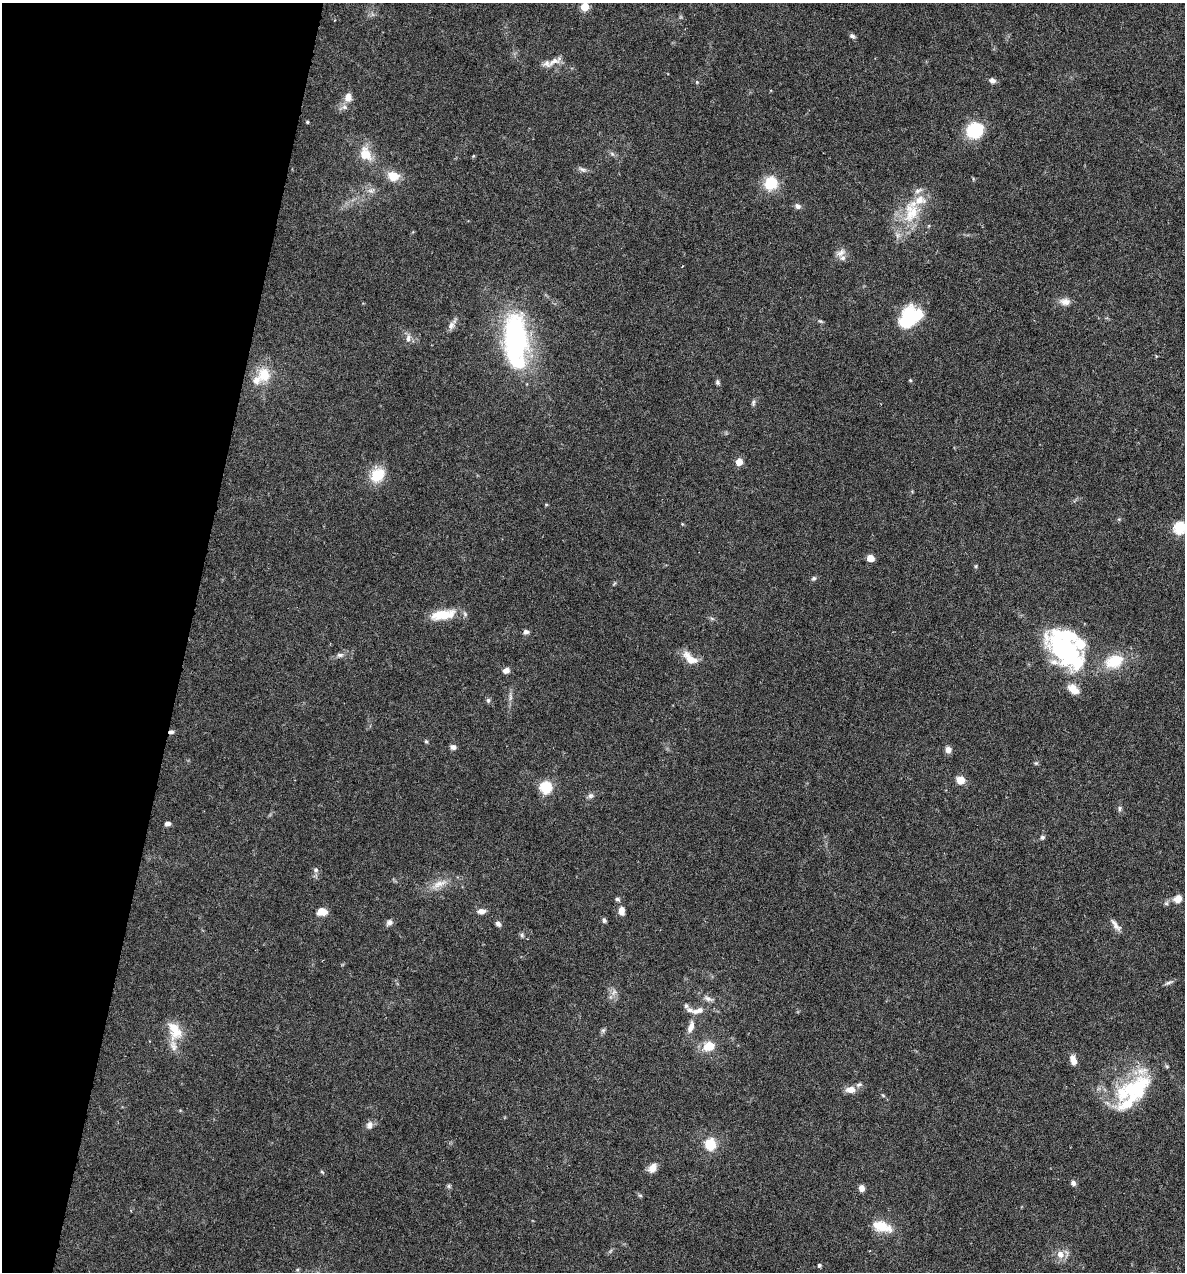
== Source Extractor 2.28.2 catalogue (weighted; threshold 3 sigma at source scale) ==
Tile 9 of 4 x 4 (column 1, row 3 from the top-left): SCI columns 123-1305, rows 1271-2540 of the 5097 x 5080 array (HDU 1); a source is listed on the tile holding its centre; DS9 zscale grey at full resolution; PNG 1187 x 1274 px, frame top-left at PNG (2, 3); no overlay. Shown black and unused: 16% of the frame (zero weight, under 4 of 7 exposures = <1% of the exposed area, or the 3 px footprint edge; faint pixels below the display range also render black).
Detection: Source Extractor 2.28.2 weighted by HDU 2 'WHT'; one run over the whole footprint, this tile lists its part. Background 0.111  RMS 0.0036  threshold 0.0147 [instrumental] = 3 sigma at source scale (4.09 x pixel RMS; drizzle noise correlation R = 1.36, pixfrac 0.8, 0.05/0.05 arcsec/px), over >= 5 px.
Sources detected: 106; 2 inside a brighter object's white glare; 1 cosmic-ray / hot-pixel residue — not listed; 12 inside a brighter listed object's ellipse — not listed separately; the other 91 listed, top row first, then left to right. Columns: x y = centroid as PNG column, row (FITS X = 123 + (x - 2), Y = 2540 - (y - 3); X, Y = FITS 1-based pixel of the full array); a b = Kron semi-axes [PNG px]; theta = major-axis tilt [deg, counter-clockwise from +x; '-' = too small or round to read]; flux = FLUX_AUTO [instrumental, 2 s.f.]
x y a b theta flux
585 7 5 5 - 11
852 36 8 6 -28 0.86
554 61 22 9 25 3.3
992 81 8 6 -19 1.4
697 82 5 4 - 0.38
348 97 10 8 82 2.8
307 122 4 3 - 0.46
975 130 19 17 38 12
366 154 21 14 -58 6.2
612 154 7 4 -45 0.74
583 170 11 5 -28 1.1
393 176 11 9 -17 5.9
771 183 10 10 - 12
370 191 7 5 -1 1
798 206 8 6 -34 1.2
911 213 34 21 82 14
841 253 14 8 39 2
1065 302 14 9 -8 2.4
820 321 7 4 -43 0.51
904 322 15 8 72 24
451 325 11 8 59 1.7
408 338 12 6 89 1.5
516 340 64 25 -88 56
264 375 18 16 -88 7.7
910 380 4 4 - 0.37
717 382 7 5 -79 0.68
753 403 10 4 85 0.72
739 462 5 5 - 5.3
377 475 20 17 53 7.5
546 505 5 3 - 0.34
1119 519 6 4 17 0.42
682 524 4 4 - 0.32
1179 528 6 6 - 34
870 558 5 5 - 6.7
976 566 5 4 - 0.37
814 578 7 6 - 0.7
441 615 28 13 10 8.1
526 632 7 5 -11 0.99
1065 651 54 26 -43 49
340 655 10 6 7 1.1
690 659 20 10 -43 4.9
1114 661 24 15 17 11
506 670 7 6 - 1.8
1073 689 15 10 -38 3.7
488 700 7 5 -90 0.7
426 742 5 4 - 0.48
453 747 8 6 -20 1.2
948 750 7 6 - 1.9
1036 763 6 5 - 0.51
961 780 8 8 - 3.8
546 787 6 6 - 29
591 796 9 7 43 1
1120 808 7 5 74 0.69
167 824 7 5 7 1.1
1042 837 7 5 31 0.74
316 870 8 6 -16 0.82
439 884 25 8 22 4.3
617 899 7 5 -15 0.64
1178 899 10 8 32 2.9
622 910 10 7 -83 2.4
481 911 10 6 -4 1.7
322 912 10 7 1 3.7
604 920 6 5 - 0.78
389 922 9 7 13 1.2
498 924 6 5 - 1.2
1116 925 19 6 -51 1.9
522 935 6 5 - 0.65
1168 983 12 4 22 0.9
614 992 10 5 54 1.2
708 998 12 6 -21 1.5
698 1010 18 7 15 2.6
691 1027 15 7 71 2.5
603 1030 6 5 - 0.64
175 1031 26 16 -66 7.6
709 1046 13 10 18 5.6
1073 1060 12 6 -70 2.8
859 1084 9 6 14 0.9
851 1090 11 7 4 3.1
1134 1090 40 29 -6 23
883 1095 6 3 -20 0.38
369 1125 10 8 89 1.5
710 1144 13 12 - 7.5
652 1168 13 8 56 2.7
322 1172 6 4 -45 0.43
1073 1183 7 6 - 1.1
449 1186 7 4 -90 0.58
862 1188 7 6 - 1.9
640 1195 6 4 -2 0.47
882 1226 23 11 -18 7.5
1060 1254 10 9 - 2.9
819 1265 4 4 - 0.71
Isophote crosses this tile's border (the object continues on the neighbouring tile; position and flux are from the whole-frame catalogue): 2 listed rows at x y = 585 7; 1179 528